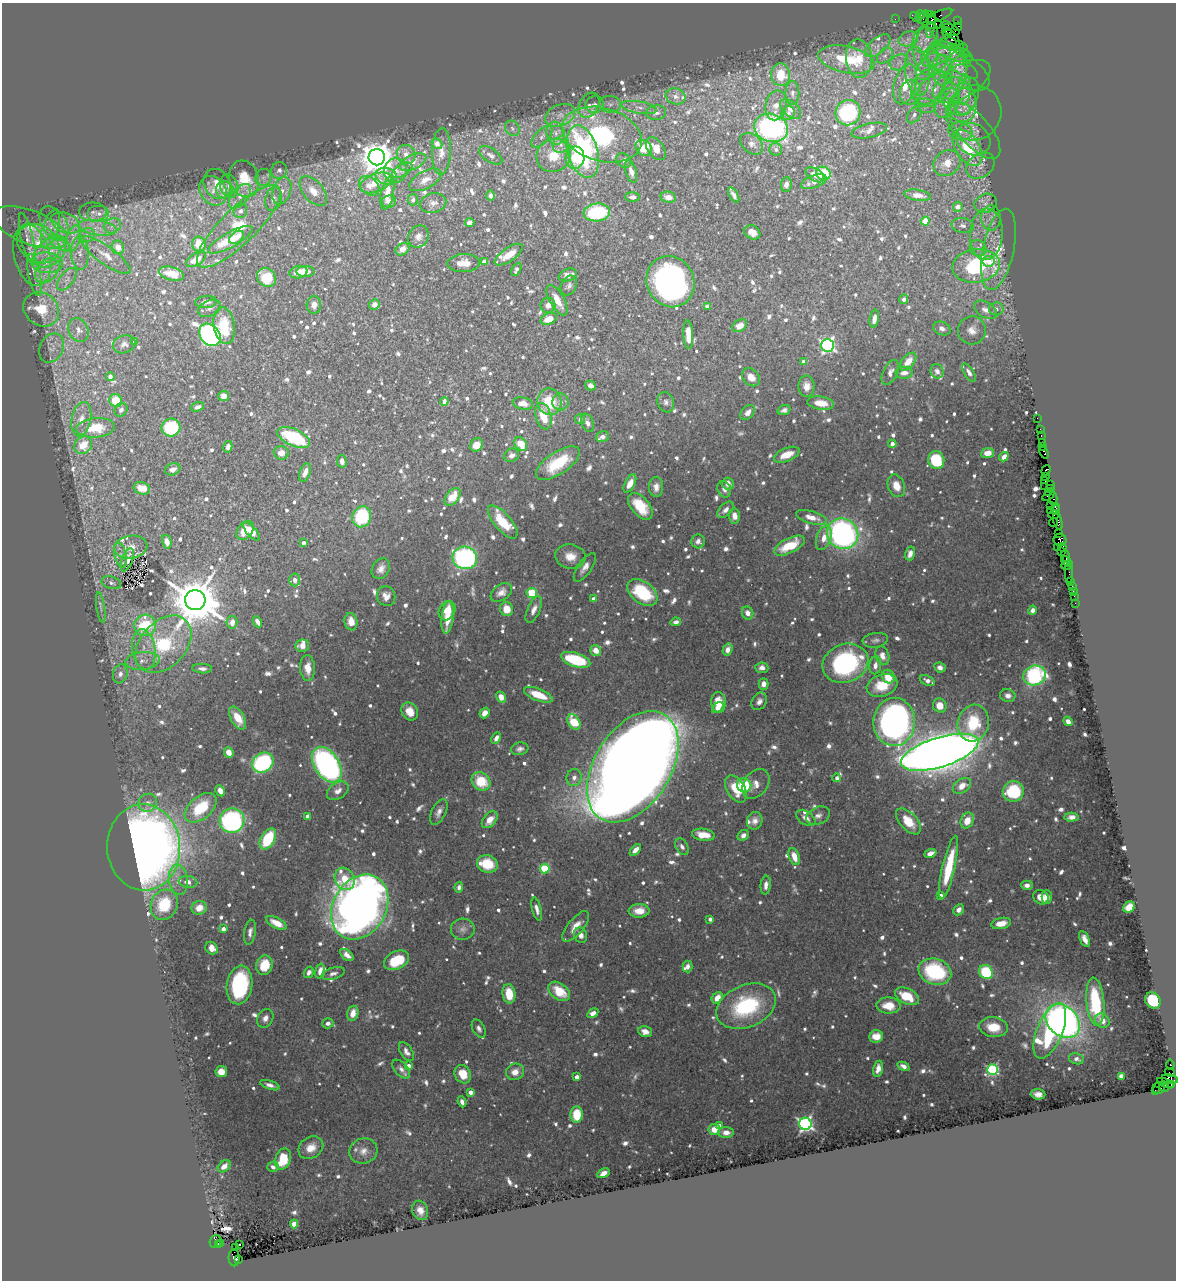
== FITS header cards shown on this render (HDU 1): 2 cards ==
NAXIS1  =                 1174
NAXIS2  =                 1278

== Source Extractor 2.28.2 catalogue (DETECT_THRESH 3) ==
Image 1174 x 1278 px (HDU 1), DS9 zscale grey, 1 PNG px = 1 image px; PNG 1178 x 1282 px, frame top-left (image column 1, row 1278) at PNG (2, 3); each listed source drawn as its Kron ellipse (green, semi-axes under 4 px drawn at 4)
Background 1.07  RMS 0.02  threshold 0.0599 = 3 sigma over >= 5 px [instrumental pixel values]
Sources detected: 1261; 1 with non-positive FLUX_AUTO (blend fragments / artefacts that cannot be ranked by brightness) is neither listed nor drawn; of the other 1260, the 500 brightest by FLUX_AUTO listed and drawn (760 fainter detections omitted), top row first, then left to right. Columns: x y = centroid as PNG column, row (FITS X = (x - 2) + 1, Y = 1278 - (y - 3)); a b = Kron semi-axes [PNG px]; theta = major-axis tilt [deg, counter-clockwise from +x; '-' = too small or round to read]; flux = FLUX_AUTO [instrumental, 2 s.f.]
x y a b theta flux
921 15 4 4 - 170
929 15 3 2 - 76
940 16 14 4 24 120
916 17 6 3 -35 290
924 17 7 3 57 380
895 19 2 2 - 33
929 21 14 6 -21 720
958 21 3 2 - 17
931 25 13 3 81 390
947 26 6 3 -13 250
958 27 4 3 - 110
951 30 9 5 -23 670
947 32 5 3 - 370
927 38 16 10 62 12
951 38 10 6 -48 1400
908 39 10 7 15 9.1
960 44 2 2 - 74
878 46 15 7 40 11
963 47 4 2 - 190
925 51 24 12 -82 40
939 52 20 10 35 17
952 52 22 7 -20 11
965 53 2 2 - 50
885 56 9 6 46 6.1
846 59 29 13 -12 80
859 59 19 13 -85 32
955 61 28 8 -36 19
899 62 10 7 25 9
967 63 2 2 - 76
933 64 21 10 41 26
958 68 35 16 -31 43
942 70 15 10 -89 22
917 71 24 12 -83 40
781 75 11 9 -86 42
956 77 23 9 72 28
962 81 32 16 31 41
905 84 21 11 74 47
929 86 20 15 47 41
935 89 21 13 42 39
964 89 15 6 85 9.6
910 92 12 10 71 16
792 93 12 7 -89 6.3
676 96 10 8 -19 7.8
966 96 19 11 71 22
959 99 23 16 -67 47
947 103 16 11 59 26
595 104 9 8 - 8.3
610 104 11 8 -1 9
589 105 13 9 61 11
776 105 15 10 79 14
926 106 10 7 -4 8
639 107 18 6 -9 10
791 109 12 7 -42 11
960 109 10 6 -2 8.9
656 113 10 7 7 6.8
788 113 7 6 - 6.1
848 113 13 12 - 170
974 113 28 27 - 47
560 115 16 10 23 18
914 115 9 6 55 7.3
512 128 8 7 - 5.7
771 128 17 14 -19 350
974 130 35 15 -49 35
869 131 18 7 12 9
960 131 12 8 -14 11
556 133 11 9 -76 11
602 135 41 26 -16 300
542 136 13 6 47 8.1
973 139 18 15 -35 21
437 144 6 4 -39 13
752 144 13 9 -39 11
561 145 8 7 - 7.8
644 148 9 7 -40 45
967 148 20 12 -57 58
656 149 13 8 -53 21
776 149 6 6 - 5.9
441 151 23 9 88 16
583 152 27 15 -74 220
406 154 9 9 - 10
491 155 13 6 -33 7.5
554 155 17 16 - 39
377 157 8 8 - 2700
575 158 11 9 83 34
624 160 8 6 -42 5.9
413 162 14 7 24 8.8
947 163 14 12 38 22
980 166 15 11 38 15
279 170 8 8 - 6.8
395 170 12 11 - 12
402 170 11 6 30 5.8
631 172 11 5 -73 9.2
823 173 7 6 - 91
815 175 10 6 -31 12
386 176 11 8 -17 8
263 177 9 8 - 5.9
244 179 19 14 -71 47
425 180 17 8 28 14
814 182 13 6 20 16
376 183 17 9 21 23
217 184 16 13 -59 19
786 185 7 5 83 7
229 186 12 9 -74 10
369 186 11 8 -41 8.8
224 190 8 8 - 8.8
213 191 16 12 -56 18
282 191 14 9 71 15
313 191 17 10 -49 23
387 193 16 6 79 21
490 195 5 4 - 5.9
734 195 8 4 -60 6.5
918 195 13 5 -9 11
240 196 14 8 50 12
633 197 7 5 -3 5.9
668 197 8 5 -8 12
273 199 12 8 75 11
413 200 6 5 - 5.7
389 201 7 6 - 9.5
433 203 13 9 13 9.6
986 203 11 9 26 12
958 207 5 5 - 12
240 211 7 6 - 6.5
93 212 14 9 1 8.9
597 212 13 9 6 110
99 214 11 8 0 11
991 218 12 9 -89 14
925 221 4 4 - 30
66 223 15 9 -25 16
470 223 5 4 - 8
54 224 19 12 -56 20
112 226 9 7 29 6.8
239 226 56 17 44 100
963 226 11 7 -9 8.6
30 227 39 16 -21 45
97 228 19 7 -8 17
50 229 19 8 73 15
752 232 8 6 -31 14
986 234 26 16 87 45
87 235 8 7 - 5.9
418 236 11 9 59 10
236 237 8 5 37 12
27 239 26 6 -77 9.3
73 239 14 7 70 13
230 240 25 7 29 37
60 243 11 6 -35 9.6
38 244 23 18 -34 48
199 244 7 6 - 27
118 247 7 6 - 16
978 248 8 8 - 7.7
402 249 7 5 37 14
998 249 41 15 78 46
50 252 18 12 39 31
80 253 17 9 -88 14
32 255 31 18 -76 41
106 255 29 9 -36 22
509 255 16 6 35 26
196 259 11 6 31 23
988 261 6 5 - 17
484 262 4 4 - 14
47 263 16 10 -6 18
464 263 16 9 1 24
976 266 24 16 8 220
516 269 7 4 63 5.6
47 271 14 10 47 18
306 271 9 5 1 10
298 272 9 6 12 22
171 274 13 6 -15 28
35 275 21 6 -79 13
568 275 9 6 19 11
267 277 10 8 -43 54
67 279 13 6 51 7.6
670 282 26 23 -64 530
569 286 10 7 63 6.4
904 299 5 4 - 6.7
557 300 17 7 -61 24
206 302 11 6 4 9.4
374 304 5 5 - 12
314 305 9 7 86 9.9
548 305 7 7 - 9.7
707 306 4 4 - 10
209 308 12 7 23 6.9
41 309 19 16 -39 44
996 309 7 6 - 5.9
986 310 12 7 -31 11
549 319 8 5 24 22
874 319 9 4 81 8.1
224 326 18 10 -81 63
740 326 8 5 32 18
942 328 9 6 -25 7.9
78 330 12 9 -66 8.4
972 330 14 14 - 16
210 335 12 9 -48 510
688 335 14 5 -87 22
135 341 4 3 - 10
124 344 11 9 17 7.6
827 345 6 6 - 430
52 348 15 11 63 11
804 362 4 4 - 8.5
908 362 11 6 49 19
937 371 7 6 - 6.9
890 372 13 7 64 8.7
969 372 10 5 -58 6.7
904 373 8 6 7 8.8
110 376 4 4 - 8.7
751 377 10 7 -45 15
590 385 5 4 - 7
806 386 11 8 -89 13
224 396 5 5 - 12
116 400 6 6 - 40
444 401 4 4 - 11
549 402 13 12 - 51
561 402 8 8 - 6.3
666 402 10 8 -71 5.6
523 403 10 6 -9 14
821 403 13 6 -8 21
197 407 7 4 17 6.4
121 410 7 6 - 6.8
784 410 6 4 18 6.3
748 412 8 6 48 9.9
543 416 13 8 -76 31
1037 418 2 2 - 68
81 419 17 9 79 18
580 419 5 5 - 5.7
587 423 9 6 -68 7.5
171 427 9 9 - 95
95 428 19 9 5 47
1040 429 2 2 - 110
1041 436 3 2 - 150
294 437 17 8 -24 120
603 437 6 5 - 6.4
1042 442 2 2 - 180
521 444 7 5 -52 30
892 444 4 4 - 9.8
83 445 9 8 - 27
476 445 7 6 - 20
1043 446 4 3 - 250
228 447 6 4 76 7
281 453 7 7 - 15
988 453 6 5 - 13
1044 453 6 3 -69 420
512 455 7 6 - 7.8
787 455 13 6 22 26
1004 457 5 4 - 9.1
936 460 9 8 - 78
342 461 6 5 - 7.1
558 463 25 11 33 70
173 469 8 5 20 9.1
1046 470 5 4 - 820
305 472 10 5 70 12
1046 477 3 2 - 150
1045 481 3 2 - 1100
630 483 10 5 64 20
728 484 6 6 - 12
1050 484 4 2 - 180
896 486 12 8 -69 18
656 487 10 7 -89 9.6
1045 487 2 2 - 7.3
142 488 8 6 -17 19
1050 488 5 2 - 390
724 489 8 6 -67 7.3
1048 492 4 3 - 480
1048 496 7 4 35 580
452 497 10 6 53 26
1053 498 6 3 88 690
640 506 16 9 -50 47
1050 506 3 2 - 380
1055 506 4 3 - 460
725 510 10 6 43 7.6
1050 510 2 2 - 180
1055 510 5 3 - 490
1054 514 5 4 - 870
734 516 7 5 -85 9.9
362 517 11 9 68 110
812 517 16 6 -16 18
1058 521 9 3 -71 1100
503 522 20 8 -50 49
1054 523 4 3 - 240
245 530 10 7 55 22
251 531 11 4 -48 27
843 534 16 15 - 480
1058 534 4 3 - 470
824 538 12 7 72 13
1060 540 6 6 - 990
698 541 7 7 - 6.5
167 542 7 4 -75 11
304 543 4 4 - 7.2
789 546 17 7 26 42
131 547 16 11 8 16
1057 547 2 2 - 120
1062 547 4 3 - 330
1062 551 2 2 - 140
910 553 7 5 74 8.2
121 555 12 6 -77 6.4
570 556 15 12 -9 21
1065 556 6 3 -73 360
465 558 12 11 - 300
127 560 12 5 69 8.6
1067 562 6 2 -41 310
1066 566 4 3 - 490
585 567 17 7 55 10
381 569 11 8 58 10
1069 572 10 3 -89 270
295 580 6 5 - 5.7
1071 581 3 3 - 390
111 583 10 6 -16 6.5
1072 586 2 2 - 44
1073 591 2 2 - 93
501 592 12 8 36 10
642 592 17 11 -35 87
532 593 5 5 - 66
386 596 10 9 - 12
1074 596 2 2 - 30
594 599 4 4 - 8.3
195 600 10 10 - 8300
1075 603 2 2 - 35
101 608 15 4 -81 5.7
507 609 7 6 - 20
534 609 14 6 66 10
1032 610 5 4 - 6.3
447 611 10 8 61 28
748 613 6 5 - 10
447 617 16 6 84 35
232 622 6 5 - 9.7
257 622 6 4 -61 7.4
351 622 9 6 -82 17
676 622 5 4 - 6.3
145 625 11 10 - 86
875 640 13 7 7 5.8
163 644 33 22 47 140
302 646 7 6 - 11
144 649 20 11 -81 25
596 650 6 5 - 17
727 650 6 4 73 9.7
882 656 9 6 -72 12
576 660 15 7 -17 88
142 661 17 9 4 16
845 663 23 19 21 250
875 665 9 6 83 8.5
940 667 6 4 -26 7
308 668 13 7 -86 18
762 668 6 5 - 7.8
202 669 10 4 -3 6
120 674 9 7 71 8.3
1034 675 11 10 - 210
888 677 7 6 - 29
927 680 8 5 -23 6.8
764 684 5 5 - 11
882 686 16 11 18 38
538 695 15 6 -21 36
1008 696 8 6 -18 7.2
501 697 6 4 -56 14
759 701 9 7 57 7.4
718 702 10 7 -84 30
940 705 7 6 - 21
718 708 7 4 40 6.6
410 712 9 8 - 19
485 713 5 4 - 12
238 718 12 6 -61 24
1068 721 5 4 - 7.7
574 722 8 5 -60 53
894 722 24 21 86 620
973 723 18 15 75 69
496 738 6 4 63 7.8
520 749 9 6 11 5.6
229 752 5 4 - 16
940 752 40 15 17 4200
263 763 11 9 37 230
327 765 19 12 -57 520
633 767 61 38 58 8000
574 777 8 7 - 8.2
837 778 4 4 - 6
481 781 10 8 -42 49
756 784 16 12 54 15
744 785 7 7 - 65
962 786 10 6 34 18
736 789 15 9 -59 37
220 791 6 4 -62 10
338 791 12 8 33 11
1013 791 10 10 - 95
148 803 9 9 - 8.2
201 808 18 11 41 69
439 812 13 7 63 9.2
307 816 4 3 - 8.9
818 816 12 8 23 8.4
1071 817 7 4 3 7.2
806 818 11 6 -35 9
490 820 10 6 50 18
967 820 8 6 66 21
232 821 12 12 - 290
755 821 9 7 66 9.1
908 821 16 8 -47 28
703 835 11 6 -8 21
743 835 6 5 - 7.3
268 839 11 6 60 74
144 847 43 36 -87 1700
682 847 9 6 -58 6
635 850 7 4 48 11
930 853 6 4 22 11
794 856 9 5 -71 19
487 864 10 8 -17 40
949 867 32 6 77 77
545 869 5 5 - 93
345 879 11 9 -62 32
178 880 15 9 -81 15
188 882 9 6 -7 7.1
766 885 9 5 84 8.6
1027 885 6 4 1 8.3
459 887 5 4 - 5.9
941 895 4 3 - 7.1
1041 897 8 7 - 14
1047 897 7 5 -90 7.9
164 905 15 13 63 60
360 907 34 26 59 1700
1129 907 6 5 - 31
199 908 8 6 21 17
537 909 12 4 -76 8.6
959 910 6 5 - 8.2
639 911 10 6 4 19
710 919 4 3 - 6.4
276 923 11 5 -27 21
1001 923 10 5 12 17
576 926 18 8 50 18
223 929 4 4 - 10
463 929 12 10 4 8.5
250 932 12 5 81 7.6
581 935 8 6 -67 9
1084 939 9 4 -64 9.5
212 948 7 5 -48 12
347 955 7 5 -41 9.3
397 960 13 9 26 57
264 965 10 8 71 33
687 967 6 5 - 6.5
320 971 7 4 76 9.4
309 972 6 4 57 6.1
935 972 17 13 -17 140
986 972 7 6 - 93
333 974 11 6 16 6.5
240 985 19 12 81 160
559 991 12 8 -37 41
509 994 10 6 -82 35
907 996 13 7 -27 44
717 998 6 5 - 19
1153 1001 8 7 - 98
1095 1002 24 9 -85 130
888 1005 12 8 -2 27
746 1006 31 21 23 150
353 1013 8 5 74 17
593 1013 6 4 32 8.9
265 1018 10 7 61 8.8
1063 1021 19 14 -45 950
1102 1021 8 6 -45 14
328 1023 6 5 - 6.9
993 1027 14 10 -7 29
479 1029 10 6 -62 5.6
1050 1031 29 13 67 180
645 1032 7 5 -17 10
876 1036 7 6 - 19
406 1051 11 6 -59 8.6
1076 1059 8 5 -14 5.6
1170 1065 5 3 - 1100
408 1066 4 4 - 11
904 1066 6 4 -23 7.3
401 1069 11 6 -48 7.3
878 1069 8 5 77 14
992 1070 5 5 - 180
221 1072 6 5 - 21
515 1072 9 8 - 14
1170 1072 5 3 - 160
463 1074 9 8 - 25
1121 1076 4 4 - 8.2
577 1077 4 4 - 7.9
1170 1079 8 5 -13 860
1165 1083 9 4 -21 1500
1171 1084 3 3 - 320
270 1085 10 4 -18 7.3
1164 1087 5 3 - 640
1159 1088 6 5 - 530
1155 1090 2 2 - 120
470 1092 4 4 - 11
1038 1094 7 5 -5 7.9
462 1102 5 4 - 5.7
577 1115 8 6 85 51
805 1124 6 6 - 460
719 1126 4 4 - 9.2
714 1129 6 5 - 19
726 1132 7 5 -1 11
311 1148 13 10 34 21
363 1151 14 12 16 15
283 1159 11 7 70 46
224 1166 7 5 41 8.9
273 1167 6 5 - 5.6
604 1173 6 4 28 9
420 1210 10 8 -72 14
294 1224 4 4 - 15
216 1242 6 5 - 720
221 1243 3 2 - 150
239 1244 3 3 - 6
218 1245 3 2 - 100
235 1248 2 2 - 41
234 1258 8 5 -90 2200
239 1260 3 2 - 500
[760 fainter detections neither listed nor drawn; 1 non-positive-flux detection neither listed nor drawn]